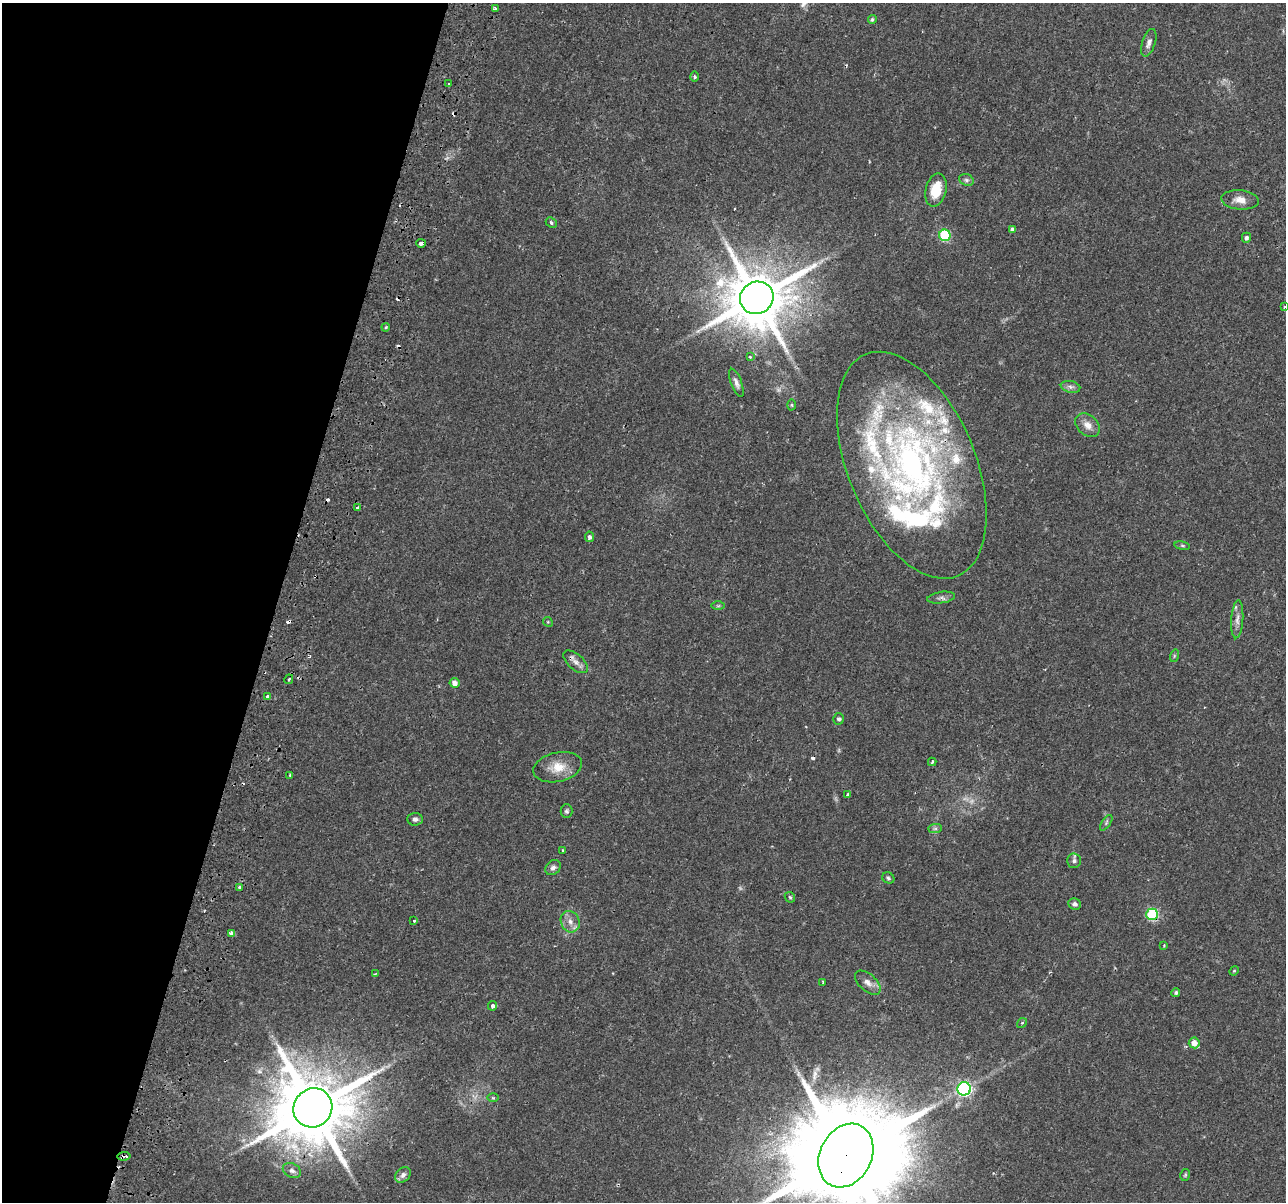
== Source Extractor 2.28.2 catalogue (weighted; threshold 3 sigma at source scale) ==
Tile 9 of 4 x 4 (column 1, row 3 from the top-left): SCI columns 67-1350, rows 1494-2693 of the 5279 x 5444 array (HDU 1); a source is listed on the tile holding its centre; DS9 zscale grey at full resolution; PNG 1288 x 1204 px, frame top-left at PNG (2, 3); each listed source drawn as its Kron ellipse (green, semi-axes under 4 px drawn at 4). Shown black and unused: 21% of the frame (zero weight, under 2 of 3 exposures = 5% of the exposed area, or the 3 px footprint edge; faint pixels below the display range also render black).
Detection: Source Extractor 2.28.2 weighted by HDU 2 'WHT'; one run over the whole footprint, this tile lists its part. Background 0.0342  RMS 0.0034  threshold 0.0154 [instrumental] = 3 sigma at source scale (4.5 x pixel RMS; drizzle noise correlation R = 1.50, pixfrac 1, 0.0396/0.0396 arcsec/px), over >= 5 px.
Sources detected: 95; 3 too faint to see at this stretch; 12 cosmic-ray / hot-pixel residue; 1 long thin detection or spike segment (spike, bleed or trail) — neither listed nor drawn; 8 inside a brighter listed object's ellipse — not listed separately; the other 71 listed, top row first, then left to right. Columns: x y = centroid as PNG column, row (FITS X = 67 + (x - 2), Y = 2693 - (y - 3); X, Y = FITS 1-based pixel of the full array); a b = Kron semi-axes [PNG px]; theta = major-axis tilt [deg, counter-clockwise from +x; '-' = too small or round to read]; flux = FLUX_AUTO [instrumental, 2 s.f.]
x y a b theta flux
495 8 3 3 - 0.79
872 20 4 4 - 0.59
1149 43 14 6 72 1.6
694 77 5 4 - 0.49
448 84 3 2 - 0.56
966 180 7 5 -21 0.84
936 190 17 10 76 7.7
1240 200 19 9 -5 3.4
551 223 6 5 - 0.65
1012 229 4 4 - 0.97
945 235 5 5 - 26
1246 238 5 4 - 0.81
421 243 4 3 - 2.7
757 298 17 16 - 2800
1284 307 4 3 - 0.61
386 327 4 3 - 0.35
750 357 4 4 - 0.5
736 383 15 5 -69 1.5
1071 387 10 6 -11 1.2
792 405 5 3 - 0.35
1088 425 14 10 -41 3
912 465 120 63 -67 170
358 508 3 3 - 0.78
589 537 5 4 - 0.88
1182 546 8 4 -9 0.57
941 598 14 5 9 1.3
718 606 7 4 0 0.56
1237 619 19 6 86 2.2
548 622 5 4 - 0.38
1174 656 6 4 72 0.44
576 662 15 7 -41 2.2
289 679 5 3 - 0.55
455 683 5 5 - 1.9
267 697 4 3 - 3.6
839 719 5 5 - 0.84
932 762 4 3 - 0.79
558 767 25 14 13 6.3
290 775 3 3 - 0.39
847 794 3 3 - 1.1
566 811 7 6 - 0.68
415 819 7 6 - 1.2
1106 823 9 4 56 0.65
935 828 7 4 1 0.76
563 850 4 2 - 0.28
1074 861 7 7 - 0.95
553 868 8 6 44 1.2
888 878 6 5 - 0.61
239 887 4 3 - 0.34
790 897 6 4 -44 0.49
1075 904 6 5 - 0.93
1152 914 6 6 - 31
413 920 3 3 - 1.6
570 922 11 9 -65 2.5
232 933 3 3 - 2
1164 945 4 3 - 0.3
1234 971 5 4 - 0.35
375 974 4 3 - 0.29
823 982 3 3 - 0.38
868 983 15 8 -42 2.4
1176 993 4 4 - 0.65
493 1006 5 4 - 0.77
1022 1023 5 4 - 0.46
1194 1043 5 5 - 2.9
964 1089 7 6 - 70
493 1098 5 3 - 0.39
313 1108 20 19 - 3800
124 1156 6 3 8 1.2
846 1156 33 25 62 11000
292 1170 9 7 -25 1.3
403 1175 9 6 46 1.6
1185 1175 6 4 76 0.47
Overlapping masked pixels (flux is a lower limit): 8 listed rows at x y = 421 243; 757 298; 912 465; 267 697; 1152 914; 313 1108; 124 1156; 846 1156
Isophote crosses this tile's border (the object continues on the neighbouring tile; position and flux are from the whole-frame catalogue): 2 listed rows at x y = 1284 307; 846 1156